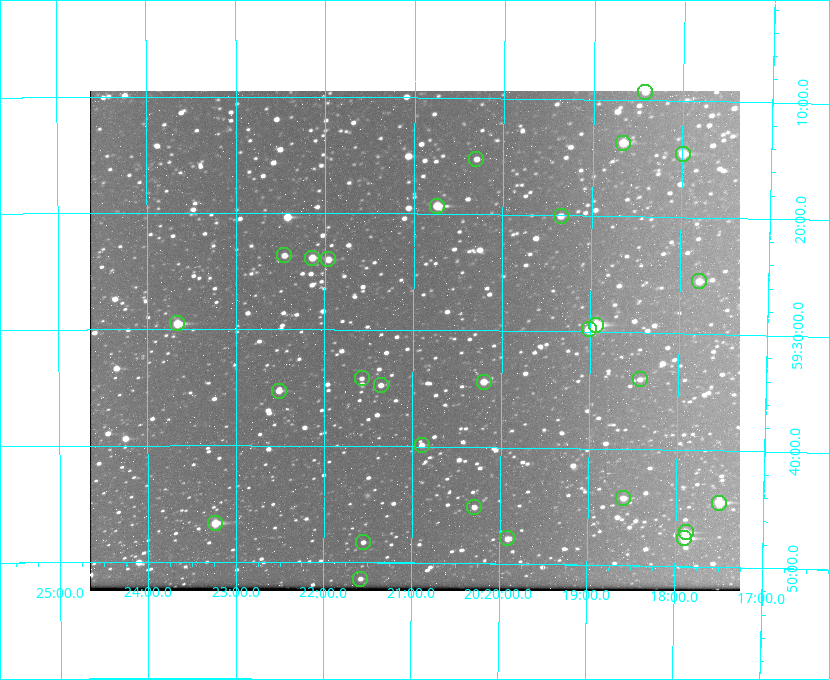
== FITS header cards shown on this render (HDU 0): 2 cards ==
NAXIS1  =                  650 / Width of table row in bytes
NAXIS2  =                  500 / Number of rows in table

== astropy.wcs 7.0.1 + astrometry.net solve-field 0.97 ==
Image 650 x 500 px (HDU 0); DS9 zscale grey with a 90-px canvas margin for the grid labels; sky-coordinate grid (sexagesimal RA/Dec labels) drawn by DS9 from the SOLVED WCS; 28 Tycho-2 reference stars matched to detected sources circled (green)
Header WCS: none
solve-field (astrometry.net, Tycho-2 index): SOLVED blind (the file carries no WCS)
Solved WCS: RA---TAN-SIP/DEC--TAN-SIP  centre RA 20:20:59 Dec +59:31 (305.25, +59.52 deg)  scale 5.15 arcsec/px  FOV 55.8' x 43.0'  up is +180 deg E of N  parity flipped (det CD > 0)
(file carries no celestial WCS; the grid is the blind solution)
Tycho-2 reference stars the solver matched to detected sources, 28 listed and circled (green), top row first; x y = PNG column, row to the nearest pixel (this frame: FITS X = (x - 90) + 1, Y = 500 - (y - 91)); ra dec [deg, ICRS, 3 dp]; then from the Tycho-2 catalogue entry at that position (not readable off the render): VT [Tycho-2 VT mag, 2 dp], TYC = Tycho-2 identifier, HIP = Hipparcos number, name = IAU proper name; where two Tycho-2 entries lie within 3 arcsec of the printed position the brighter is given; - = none
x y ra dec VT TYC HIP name
645 92 304.606 +59.155 10.95 3949-1673-1 - -
623 143 304.666 +59.228 9.63 3949-1325-1 - -
683 154 304.498 +59.243 9.91 3949-663-1 - -
476 159 305.075 +59.254 11.10 3949-857-1 - -
437 206 305.185 +59.322 8.95 3949-1869-1 - -
561 216 304.838 +59.335 10.93 3949-1877-1 - -
284 255 305.613 +59.394 10.81 3949-1261-1 - -
312 258 305.535 +59.397 10.37 3949-1383-1 - -
328 259 305.490 +59.400 10.79 3949-1179-1 - -
699 281 304.447 +59.425 10.97 3949-965-1 - -
177 323 305.915 +59.492 9.25 3949-1149-1 - -
596 325 304.733 +59.490 8.93 3949-1451-1 - -
589 329 304.755 +59.496 9.37 3949-615-1 - -
362 378 305.394 +59.570 11.70 3949-405-1 - -
640 379 304.607 +59.567 11.00 3949-1861-1 - -
484 382 305.049 +59.573 10.18 3949-1099-1 - -
381 385 305.340 +59.579 10.98 3949-39-1 - -
279 391 305.628 +59.588 10.19 3949-1517-1 - -
422 445 305.223 +59.664 11.52 3949-1631-1 - -
623 498 304.649 +59.737 10.61 3949-735-1 - -
719 503 304.376 +59.741 8.68 3949-423-1 - -
474 507 305.073 +59.753 11.06 3949-89-1 - -
215 523 305.808 +59.778 8.73 3949-715-1 100545 -
686 532 304.470 +59.785 9.54 3949-1615-1 - -
507 538 304.976 +59.797 11.33 3949-1031-1 - -
684 538 304.474 +59.793 10.98 3949-1187-1 100048 -
363 542 305.387 +59.804 11.49 3949-285-1 - -
360 579 305.395 +59.857 11.71 3949-313-1 - -